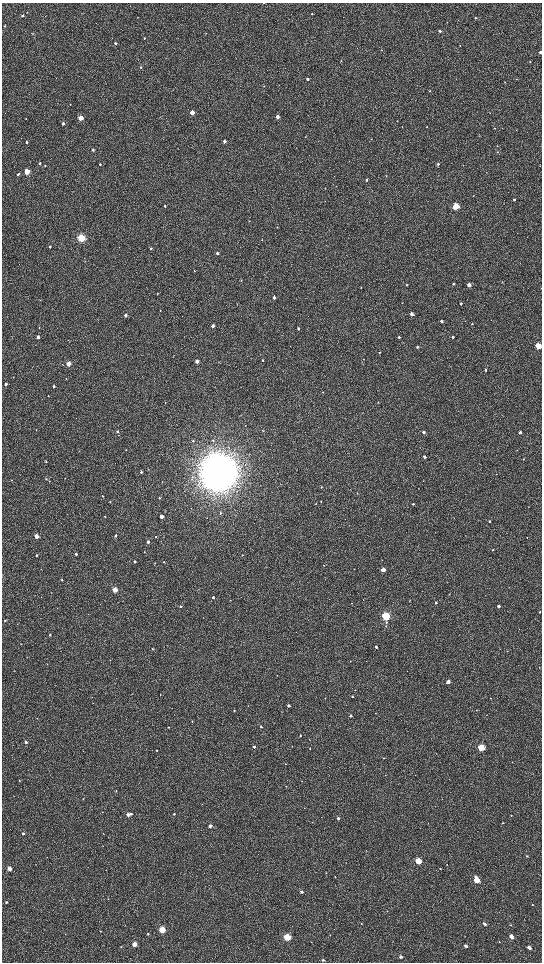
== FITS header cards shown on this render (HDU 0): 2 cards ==
NAXIS1  =                 1080 / length of data axis 1
NAXIS2  =                 1920 / length of data axis 2

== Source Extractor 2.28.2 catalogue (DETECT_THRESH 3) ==
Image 1080 x 1920 px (HDU 0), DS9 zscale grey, zoomed out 1/2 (1 PNG px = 2 x 2 image px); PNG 544 x 964 px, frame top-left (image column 1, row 1919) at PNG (2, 3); no overlay
Background 527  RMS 37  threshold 110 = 3 sigma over >= 5 px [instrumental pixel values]
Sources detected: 227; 3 cannot appear on this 1/2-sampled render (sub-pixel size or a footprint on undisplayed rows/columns) and are not listed; the other 224 listed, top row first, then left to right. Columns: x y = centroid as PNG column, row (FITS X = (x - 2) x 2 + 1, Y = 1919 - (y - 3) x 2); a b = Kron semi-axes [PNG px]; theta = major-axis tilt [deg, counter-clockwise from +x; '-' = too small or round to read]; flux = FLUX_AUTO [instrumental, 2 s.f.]
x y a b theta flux
264 3 2 2 - 4.8e+03
312 14 3 3 - 6.4e+03
23 15 3 3 - 8.4e+03
137 18 2 2 - 2.1e+03
475 18 2 2 - 4.0e+03
4 26 3 2 - 5.2e+03
440 31 3 3 - 1.3e+04
205 33 3 2 - 2.6e+03
32 34 3 2 - 2.4e+03
144 38 2 2 - 6.4e+03
115 43 2 2 - 9.0e+03
382 50 3 2 - 2.9e+03
540 52 2 2 - 2.1e+04
341 60 3 2 - 2.7e+03
530 62 2 2 - 3.6e+03
141 67 3 3 - 6.8e+03
308 79 2 2 - 1.2e+04
505 82 2 2 - 2.8e+03
430 91 3 2 - 3.5e+03
192 112 3 3 - 1.0e+05
277 117 3 2 - 5.9e+04
81 118 3 3 - 1.4e+05
26 119 2 2 - 2.7e+03
397 120 3 2 - 2.1e+03
63 123 3 3 - 2.5e+04
427 127 2 2 - 2.9e+03
494 128 2 2 - 3.8e+03
306 136 2 2 - 2.7e+03
224 141 3 2 - 3.2e+04
26 142 3 3 - 9.0e+03
497 146 2 2 - 2.7e+03
93 150 3 2 - 1.3e+04
497 152 3 3 - 4.9e+03
40 163 3 2 - 1.1e+04
100 164 2 2 - 8.0e+03
438 164 3 2 - 1.2e+04
45 165 2 2 - 6.4e+03
27 171 3 3 - 2.6e+05
18 174 3 3 - 1.1e+04
386 175 3 2 - 2.5e+03
366 180 3 2 - 6.8e+03
325 188 2 2 - 2.6e+03
473 195 2 2 - 2.6e+03
514 200 2 2 - 1.0e+04
165 206 2 2 - 9.9e+03
456 206 3 3 - 3.9e+05
249 221 3 2 - 3.0e+03
81 238 3 3 - 8.3e+05
262 240 3 2 - 3.0e+03
50 247 2 2 - 1.0e+04
151 248 3 2 - 8.9e+03
217 253 3 2 - 2.6e+04
194 271 3 2 - 3.3e+03
241 280 3 2 - 3.2e+03
502 282 4 2 - 3.5e+03
453 284 3 2 - 8.8e+03
407 285 3 2 - 3.7e+03
469 285 3 3 - 6.2e+04
361 288 3 2 - 2.8e+03
157 294 2 2 - 6.1e+03
274 297 3 3 - 2.1e+04
461 304 3 2 - 7.5e+03
160 310 3 2 - 4.0e+03
412 314 3 3 - 4.2e+04
125 315 3 2 - 2.9e+04
441 321 3 2 - 2.2e+04
465 321 2 2 - 1.9e+03
472 324 3 2 - 5.0e+03
213 326 3 2 - 3.0e+04
39 327 3 2 - 3.5e+03
298 328 3 2 - 1.3e+04
38 337 3 2 - 4.1e+04
399 337 3 2 - 1.1e+04
453 337 3 2 - 8.7e+03
68 340 2 2 - 2.0e+03
538 346 3 3 - 3.0e+05
417 347 3 3 - 9.1e+03
379 352 3 2 - 5.8e+03
363 359 2 2 - 2.2e+03
263 360 3 2 - 5.9e+03
197 361 3 2 - 5.3e+04
68 364 3 3 - 1.1e+05
63 365 2 1 - 2.8e+03
485 370 3 2 - 8.2e+03
66 379 3 2 - 3.6e+03
6 384 3 3 - 1.2e+04
54 386 3 2 - 1.3e+04
323 392 3 2 - 4.2e+03
165 403 3 2 - 3.8e+03
245 425 2 2 - 2.5e+03
36 430 2 2 - 2.7e+03
118 431 4 3 - 9.7e+03
262 431 3 2 - 4.5e+03
423 432 3 2 - 2.3e+04
520 432 3 2 - 2.8e+04
213 440 4 2 - 5.2e+03
193 441 3 3 - 8.3e+03
126 450 3 2 - 2.5e+03
425 457 2 2 - 2.7e+04
523 459 3 3 - 4.1e+03
46 461 2 2 - 5.3e+03
141 472 3 3 - 8.3e+03
218 472 14 14 - 1.9e+07
65 478 2 2 - 2.0e+03
46 479 3 2 - 5.7e+03
11 480 2 2 - 3.7e+03
49 481 2 1 - 1.8e+03
162 482 2 2 - 3.3e+03
321 487 3 3 - 4.2e+03
357 493 2 2 - 3.3e+03
102 496 3 2 - 4.7e+03
159 498 3 3 - 6.5e+03
321 501 2 2 - 5.2e+03
110 502 3 2 - 4.8e+03
316 504 3 2 - 4.6e+03
413 504 2 2 - 1.0e+04
220 513 3 3 - 7.2e+03
105 516 3 2 - 3.5e+03
161 516 3 2 - 7.2e+04
207 518 2 1 - 2.1e+03
489 521 2 2 - 8.0e+03
115 535 3 3 - 1.1e+04
36 536 3 2 - 7.8e+04
156 537 3 2 - 4.5e+03
527 537 2 1 - 1.9e+03
148 542 3 2 - 1.9e+04
493 550 3 2 - 6.3e+03
144 552 3 3 - 5.1e+03
76 554 3 2 - 1.3e+04
242 555 2 2 - 3.9e+03
36 556 3 2 - 9.5e+03
135 561 3 2 - 1.3e+04
163 562 2 2 - 3.3e+03
155 563 3 3 - 5.0e+03
324 565 3 2 - 2.9e+03
383 570 3 3 - 7.1e+04
62 580 3 2 - 6.1e+03
115 590 3 3 - 1.9e+05
51 593 3 2 - 2.7e+03
213 597 3 2 - 1.4e+04
409 601 3 2 - 3.6e+03
351 603 2 2 - 1.9e+03
436 603 2 2 - 1.1e+04
181 606 3 3 - 7.8e+03
498 606 3 3 - 2.3e+04
539 612 2 2 - 4.9e+03
386 616 3 3 - 8.6e+05
5 620 3 3 - 5.4e+03
387 623 3 3 - 6.1e+03
50 635 3 2 - 7.1e+03
21 644 3 2 - 2.9e+03
376 647 2 2 - 1.6e+04
152 649 3 2 - 4.3e+03
507 651 2 2 - 2.3e+03
350 661 3 2 - 2.8e+03
277 675 2 2 - 2.9e+03
448 682 3 3 - 6.8e+04
355 690 2 2 - 2.2e+03
352 697 2 2 - 6.0e+03
325 698 2 1 - 1.7e+03
490 698 2 2 - 3.4e+03
248 706 2 2 - 2.3e+03
288 706 2 2 - 2.0e+04
234 710 2 2 - 5.5e+03
476 710 2 2 - 2.8e+03
375 713 2 2 - 2.2e+03
350 716 2 2 - 1.5e+04
37 718 3 2 - 3.5e+03
192 721 2 2 - 3.7e+03
168 727 2 2 - 5.0e+03
261 727 2 2 - 1.0e+04
300 736 3 3 - 7.9e+03
310 739 2 2 - 2.2e+03
26 742 2 2 - 2.5e+04
254 747 2 2 - 1.6e+04
481 747 3 3 - 4.7e+05
310 748 2 2 - 2.9e+03
157 750 2 2 - 5.8e+03
384 758 3 2 - 5.7e+03
512 762 2 1 - 2.2e+03
385 775 2 2 - 3.0e+03
19 780 2 2 - 3.5e+03
286 786 2 2 - 3.1e+03
116 791 3 2 - 6.1e+03
83 798 2 2 - 2.9e+03
304 808 2 1 - 1.9e+03
102 812 2 2 - 3.5e+03
128 814 3 2 - 4.9e+04
131 814 3 2 - 1.4e+04
174 814 2 2 - 1.1e+04
511 815 2 2 - 5.2e+03
338 818 3 3 - 1.8e+04
503 823 2 2 - 3.3e+03
210 826 2 2 - 3.1e+04
23 834 2 2 - 1.6e+04
103 834 2 1 - 2.1e+03
527 856 3 2 - 4.6e+03
418 861 3 3 - 3.9e+05
447 865 2 2 - 2.3e+03
9 869 3 3 - 1.0e+05
440 869 2 2 - 3.1e+03
326 873 3 3 - 3.8e+03
335 877 2 2 - 3.3e+03
477 880 4 3 - 2.5e+05
301 892 3 3 - 1.7e+04
108 899 3 2 - 2.5e+03
6 902 3 3 - 9.2e+03
533 905 3 2 - 4.8e+03
361 924 3 2 - 4.2e+03
484 924 3 2 - 2.3e+04
511 925 3 2 - 4.6e+03
162 930 3 3 - 4.5e+05
100 931 3 2 - 4.6e+03
65 934 2 2 - 4.1e+03
148 934 3 2 - 5.8e+03
287 937 3 3 - 5.6e+05
511 937 3 3 - 5.9e+04
499 942 3 2 - 3.5e+03
134 944 3 3 - 1.4e+05
466 946 3 3 - 2.3e+04
121 947 3 2 - 4.0e+03
529 947 3 2 - 4.1e+04
401 957 3 2 - 2.4e+04
323 960 2 2 - 1.1e+04
At the frame edge (FLAGS 8, measured only in part): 3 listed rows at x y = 264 3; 540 52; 538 346
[3 sub-pixel or undisplayed-footprint detections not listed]